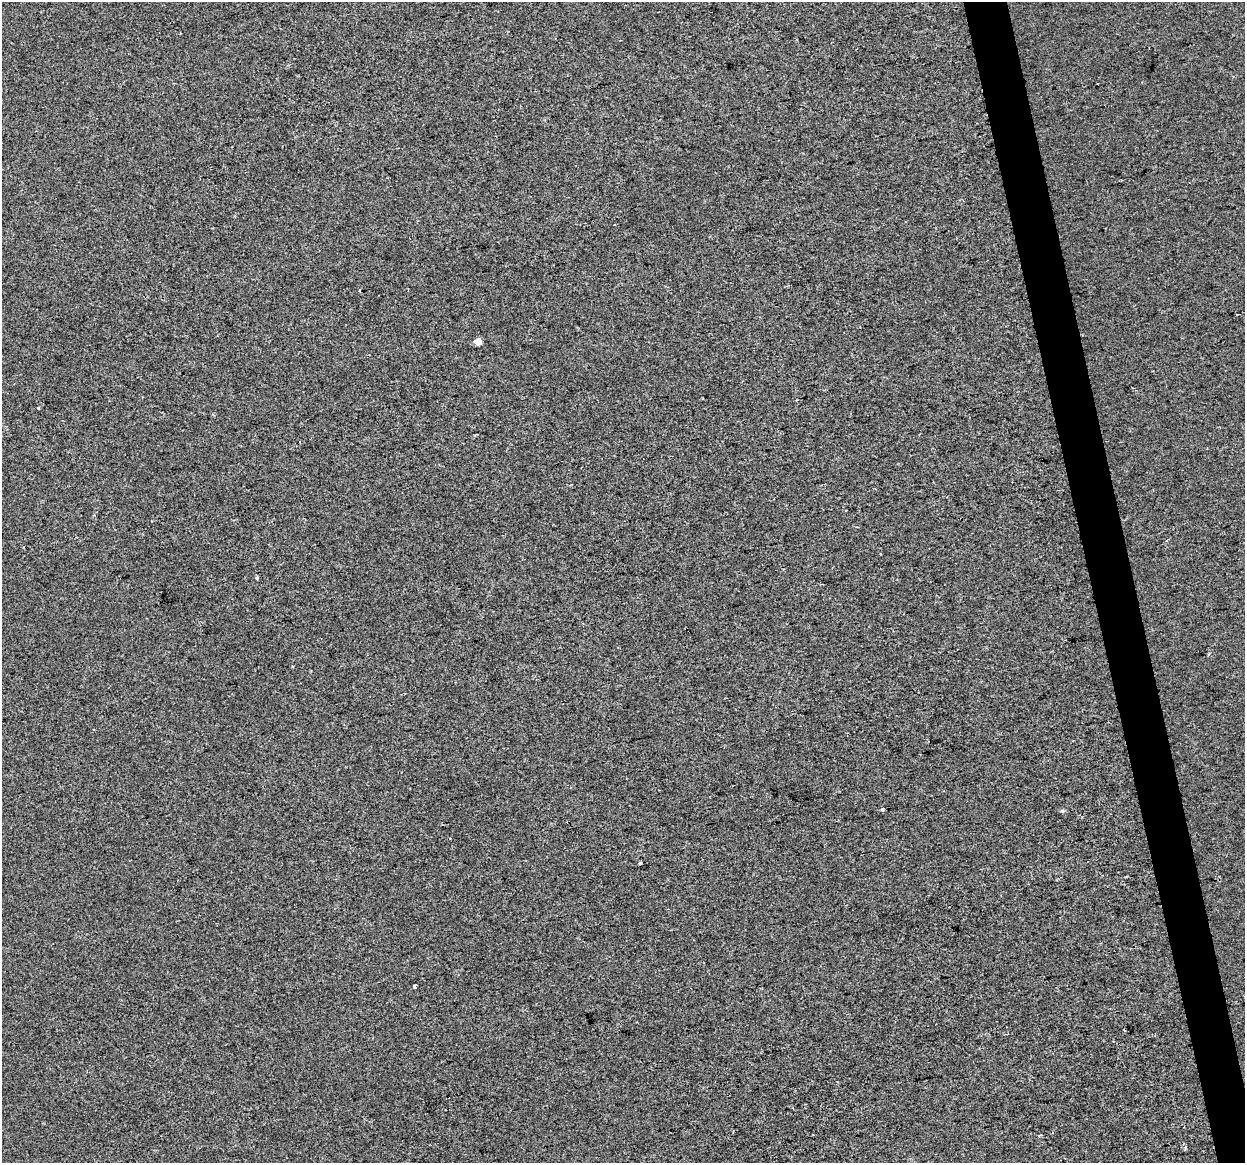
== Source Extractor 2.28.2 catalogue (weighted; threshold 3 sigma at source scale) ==
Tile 6 of 4 x 4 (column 2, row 2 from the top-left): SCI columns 1244-2486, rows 2401-3561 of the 4972 x 4754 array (HDU 1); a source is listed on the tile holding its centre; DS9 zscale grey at full resolution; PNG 1247 x 1165 px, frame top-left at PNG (2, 2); no overlay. Shown black and unused: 3% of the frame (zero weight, under 2 of 3 exposures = <1% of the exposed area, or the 3 px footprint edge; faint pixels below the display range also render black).
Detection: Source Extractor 2.28.2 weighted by HDU 2 'WHT'; one run over the whole footprint, this tile lists its part. Background 1.36e-04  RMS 0.0057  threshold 0.0254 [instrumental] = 3 sigma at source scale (4.5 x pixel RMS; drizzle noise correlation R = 1.50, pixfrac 1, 0.0396/0.0396 arcsec/px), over >= 5 px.
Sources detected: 13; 2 cosmic-ray / hot-pixel residue — not listed; the other 11 listed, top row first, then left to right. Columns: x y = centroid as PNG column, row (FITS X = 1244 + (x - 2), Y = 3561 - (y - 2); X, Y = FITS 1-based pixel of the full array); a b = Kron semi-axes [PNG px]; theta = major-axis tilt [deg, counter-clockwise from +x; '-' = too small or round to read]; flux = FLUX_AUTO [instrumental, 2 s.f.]
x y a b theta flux
359 290 3 2 - 0.65
1237 314 3 2 - 0.67
478 342 5 4 - 9.6
38 408 3 3 - 1.4
257 578 4 3 - 1
882 809 3 3 - 1.6
1062 811 6 4 0 0.82
640 863 3 3 - 0.83
414 986 3 3 - 13
1040 1135 5 2 - 0.63
1185 1147 4 4 - 0.73